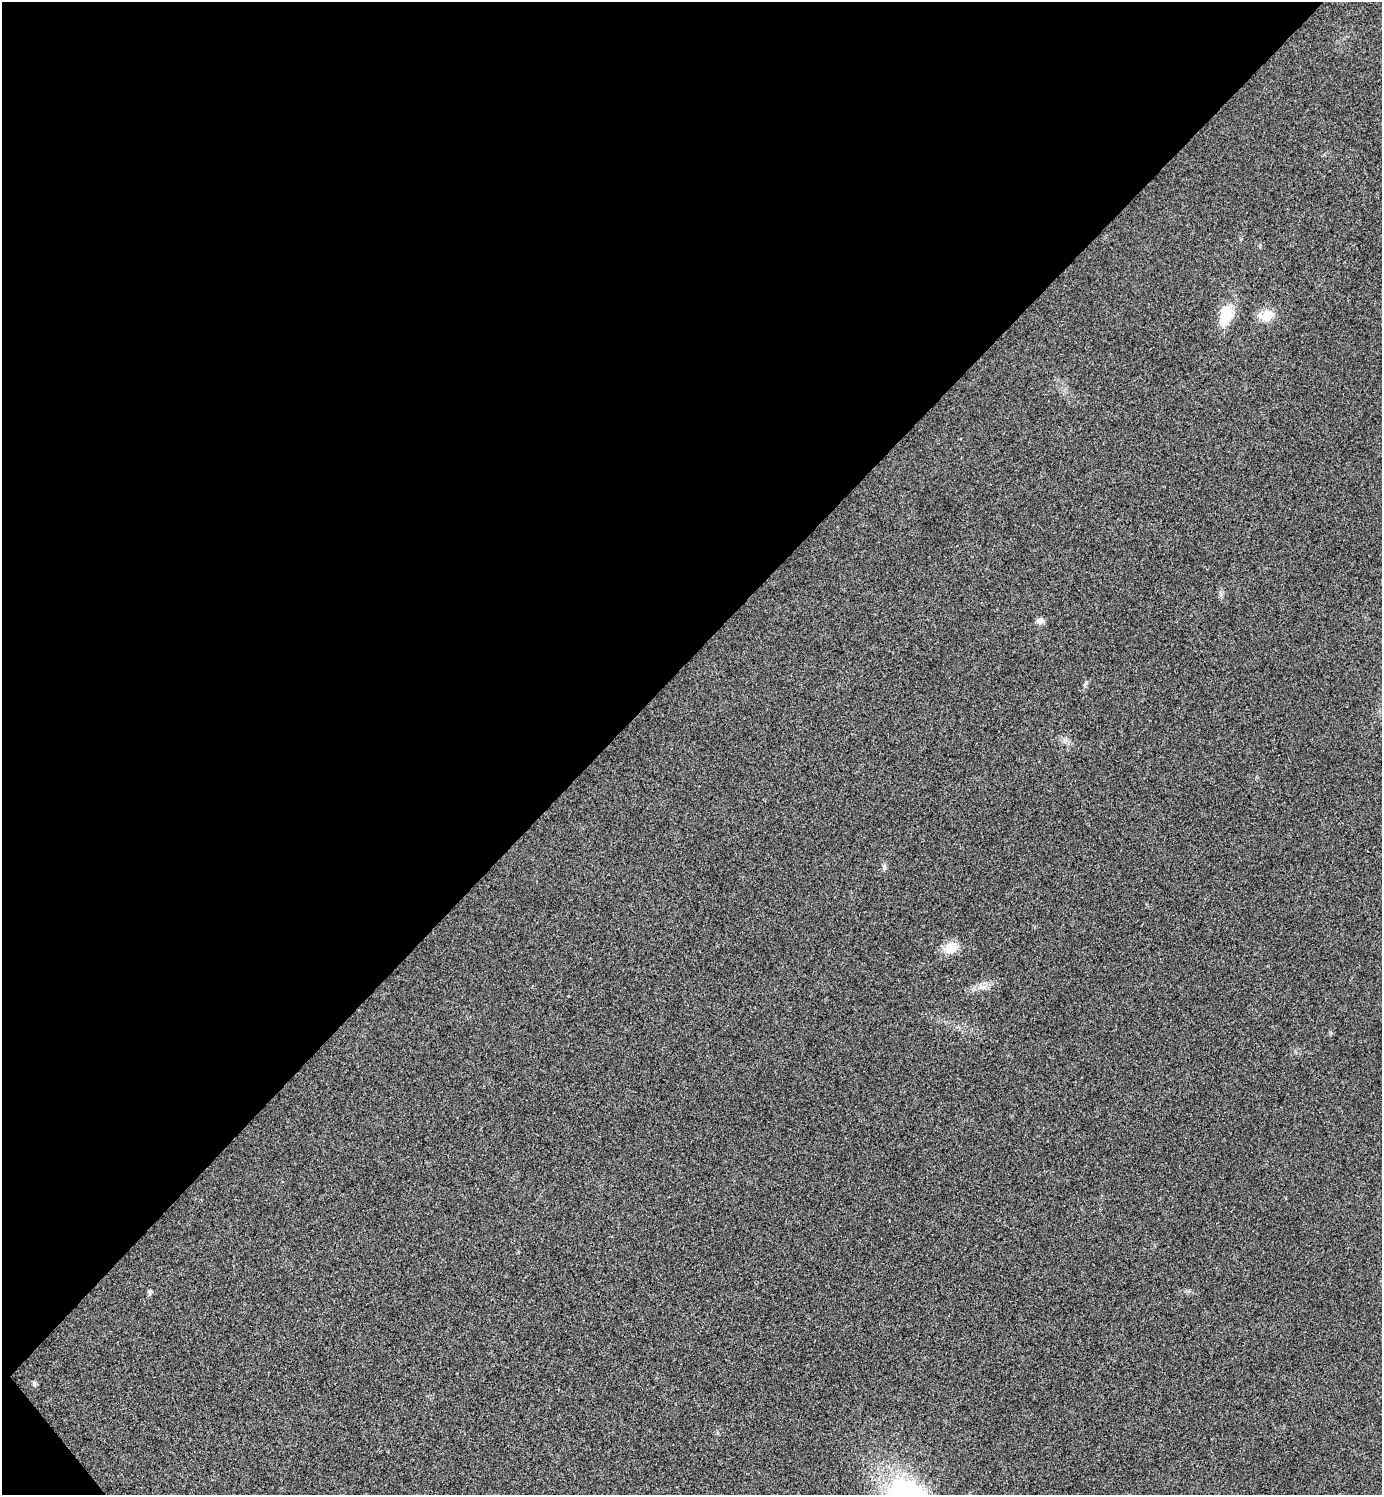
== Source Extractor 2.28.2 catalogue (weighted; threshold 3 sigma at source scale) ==
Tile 5 of 4 x 4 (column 1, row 2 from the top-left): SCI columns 302-1681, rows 2990-4482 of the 5980 x 5981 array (HDU 1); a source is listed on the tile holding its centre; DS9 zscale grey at full resolution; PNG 1384 x 1497 px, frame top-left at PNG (2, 2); no overlay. Shown black and unused: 44% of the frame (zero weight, under 3 of 4 exposures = <1% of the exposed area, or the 3 px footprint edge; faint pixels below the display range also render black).
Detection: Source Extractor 2.28.2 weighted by HDU 2 'WHT'; one run over the whole footprint, this tile lists its part. Background 0.0281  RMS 0.0053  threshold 0.024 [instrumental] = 3 sigma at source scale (4.5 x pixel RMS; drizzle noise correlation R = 1.50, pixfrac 1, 0.05/0.05 arcsec/px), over >= 5 px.
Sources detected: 8; all 8 listed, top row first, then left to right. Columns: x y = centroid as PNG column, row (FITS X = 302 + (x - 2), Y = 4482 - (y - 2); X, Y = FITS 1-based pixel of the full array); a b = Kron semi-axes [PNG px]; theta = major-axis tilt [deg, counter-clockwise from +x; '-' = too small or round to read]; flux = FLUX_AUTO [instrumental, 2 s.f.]
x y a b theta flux
1226 315 30 17 71 13
1266 315 23 13 7 7.9
1040 621 10 7 3 2.3
884 867 9 6 -89 1.4
951 948 20 13 19 8.1
980 986 11 6 74 2.1
149 1292 9 5 -64 0.96
34 1383 7 5 -76 0.97